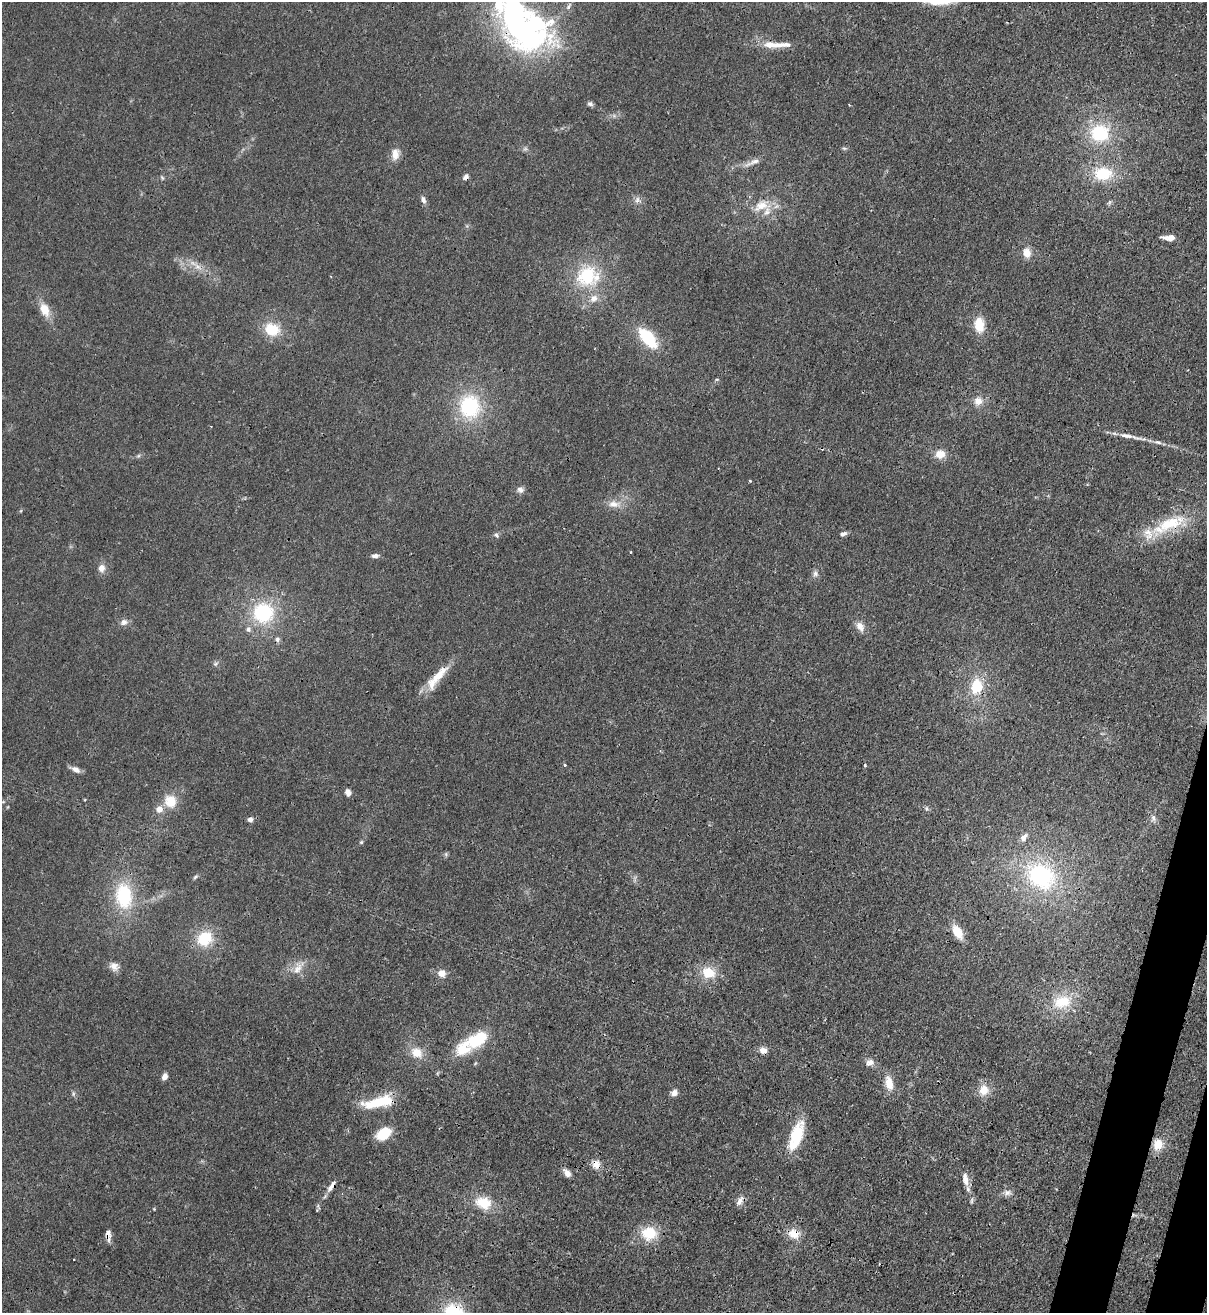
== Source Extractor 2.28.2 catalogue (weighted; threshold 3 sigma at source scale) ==
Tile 6 of 4 x 4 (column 2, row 2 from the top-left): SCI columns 1551-2755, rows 2652-3962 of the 5386 x 5315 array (HDU 1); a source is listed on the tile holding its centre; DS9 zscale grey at full resolution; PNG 1209 x 1315 px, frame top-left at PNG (2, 2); no overlay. Shown black and unused: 2% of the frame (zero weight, under 3 of 4 exposures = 7% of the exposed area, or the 3 px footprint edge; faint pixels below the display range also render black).
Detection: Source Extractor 2.28.2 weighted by HDU 2 'WHT'; one run over the whole footprint, this tile lists its part. Background 0.0226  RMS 0.0029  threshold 0.013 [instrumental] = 3 sigma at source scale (4.5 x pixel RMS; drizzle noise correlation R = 1.50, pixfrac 1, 0.05/0.05 arcsec/px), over >= 5 px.
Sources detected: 110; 1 too faint to see at this stretch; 5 inside a brighter object's white glare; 1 cosmic-ray / hot-pixel residue — not listed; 10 inside a brighter listed object's ellipse — not listed separately; the other 93 listed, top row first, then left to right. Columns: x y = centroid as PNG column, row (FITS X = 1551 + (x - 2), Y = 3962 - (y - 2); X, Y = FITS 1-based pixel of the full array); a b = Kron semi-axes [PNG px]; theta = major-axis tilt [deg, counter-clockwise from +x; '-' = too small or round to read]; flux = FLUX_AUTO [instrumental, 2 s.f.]
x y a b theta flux
568 7 9 5 55 0.78
512 14 68 29 89 58
771 45 23 9 -4 4.3
590 104 7 6 - 0.73
1099 133 26 23 -4 16
844 148 6 4 -18 0.42
395 154 16 10 81 2.6
753 162 24 6 22 2.4
1103 174 20 15 5 11
466 177 8 6 49 0.93
423 200 10 6 -66 1.1
637 200 10 5 64 1
761 206 26 13 24 5.7
1169 238 14 5 -2 2.1
1027 253 11 9 -76 2.8
198 267 10 6 -26 1.7
587 276 28 25 37 16
45 310 17 10 -66 4.5
979 325 19 12 -86 5.4
272 329 18 15 -22 7.7
648 339 15 8 -50 20
717 379 6 3 18 0.33
978 401 11 10 - 2.5
469 406 27 24 88 21
211 426 3 2 - 0.33
1126 436 21 6 -9 2.4
1158 442 11 5 -14 1
940 454 12 10 3 3.2
138 456 6 4 44 0.46
750 481 4 3 - 0.29
520 490 9 8 - 1.2
614 504 17 9 -6 2.8
1170 523 49 17 22 15
843 534 8 5 24 1.1
496 535 7 4 -49 0.58
375 556 10 6 4 1
101 568 9 8 - 1.9
815 574 9 7 -58 0.99
263 613 25 24 - 20
124 622 9 8 - 1.4
860 626 12 8 -54 2.3
277 639 7 6 - 0.79
215 664 7 4 31 0.59
437 678 40 10 50 6.8
976 686 20 15 77 8.5
565 765 5 3 - 0.31
865 765 4 3 - 0.47
76 769 12 7 -30 1.6
348 792 7 5 -63 1.5
170 801 16 15 - 5.4
926 808 8 4 82 0.46
1153 818 10 6 -87 1
250 819 6 6 - 1
1024 837 12 7 50 1.7
361 842 5 4 - 0.42
446 854 7 4 73 0.48
1041 876 37 29 -35 32
195 877 8 4 36 0.49
124 896 29 19 -84 18
957 932 15 8 -58 5.3
204 938 16 14 49 9.6
114 966 12 10 -42 2
298 968 23 10 54 3.5
442 973 10 9 - 2.2
708 973 17 14 -23 6.3
1062 1002 23 16 12 9.2
479 1039 29 15 49 9.6
763 1050 9 8 - 1.8
417 1053 15 12 -26 4.3
870 1062 11 8 17 1.7
164 1076 7 5 63 1.5
889 1083 17 9 -78 4
984 1090 14 12 76 3.9
674 1093 8 7 - 1.4
73 1094 8 4 -82 0.56
378 1102 33 10 12 13
384 1133 14 9 34 9.5
796 1136 32 12 71 12
1158 1144 12 11 - 4.7
596 1164 10 9 - 2.7
567 1173 12 7 -50 1.7
965 1179 18 7 -80 2.5
331 1186 18 6 54 2
1007 1193 11 7 17 1.4
972 1200 10 4 85 0.65
739 1201 14 7 63 1.5
483 1203 18 13 -14 7.2
154 1209 4 4 - 0.23
649 1233 17 15 -1 8.8
794 1234 14 11 -10 3.9
108 1235 14 6 -85 1.7
74 1259 2 2 - 0.21
453 1311 25 19 0 12
Overlapping masked pixels (flux is a lower limit): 10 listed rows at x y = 512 14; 1103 174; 466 177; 1170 523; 378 1102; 596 1164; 331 1186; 794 1234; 108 1235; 453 1311
Isophote crosses this tile's border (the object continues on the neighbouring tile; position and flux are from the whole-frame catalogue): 2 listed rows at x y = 512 14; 453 1311